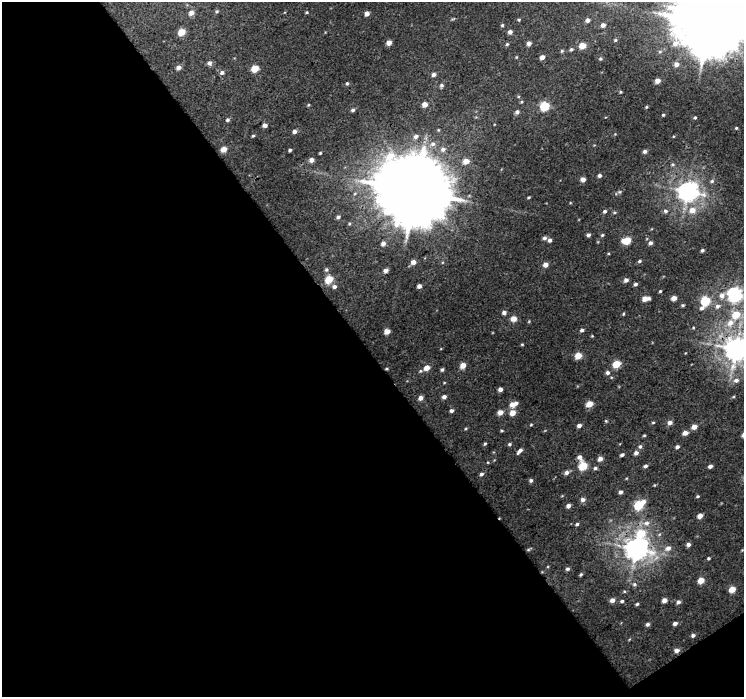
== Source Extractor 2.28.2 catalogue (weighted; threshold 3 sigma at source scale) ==
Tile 3 of 2 x 2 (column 1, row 2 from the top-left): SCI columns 1-742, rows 43-737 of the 1485 x 1470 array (HDU 1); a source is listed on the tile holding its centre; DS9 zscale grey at full resolution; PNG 746 x 699 px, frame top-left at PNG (2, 2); no overlay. Shown black and unused: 50% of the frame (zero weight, under 3 of 4 exposures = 1% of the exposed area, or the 3 px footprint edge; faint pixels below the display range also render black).
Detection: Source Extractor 2.28.2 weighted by HDU 2 'WHT'; one run over the whole footprint, this tile lists its part. Background 0.00963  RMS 0.0036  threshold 0.016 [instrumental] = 3 sigma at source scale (4.5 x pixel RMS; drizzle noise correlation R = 1.50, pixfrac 1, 0.0396/0.0396 arcsec/px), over >= 5 px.
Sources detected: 173; all 173 listed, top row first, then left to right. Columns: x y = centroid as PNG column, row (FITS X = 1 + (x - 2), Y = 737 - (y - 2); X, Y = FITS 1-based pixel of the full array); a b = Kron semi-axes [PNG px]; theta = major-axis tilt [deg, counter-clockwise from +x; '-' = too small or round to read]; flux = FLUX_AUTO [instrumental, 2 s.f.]
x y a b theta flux
217 11 5 4 - 0.53
307 12 5 4 - 0.4
191 13 5 5 - 2.4
367 13 4 4 - 2
519 20 5 4 - 0.41
587 20 5 4 - 1.4
709 23 10 7 35 2800
502 25 4 4 - 0.48
603 25 4 4 - 1.6
182 32 5 4 - 7.2
510 32 4 4 - 1.4
615 40 4 4 - 0.43
389 43 4 4 - 2.7
529 43 5 4 - 1.5
507 44 4 4 - 0.48
582 46 5 4 - 5.2
571 49 5 4 - 0.68
562 51 5 4 - 0.47
516 57 4 3 - 0.31
542 57 4 4 - 2
600 59 5 5 - 0.55
209 63 5 5 - 1.5
676 64 5 5 - 2
179 68 5 4 - 1.9
255 68 5 5 - 7
222 73 6 5 - 1.1
433 75 5 4 - 1.3
657 81 4 4 - 2.8
347 83 4 3 - 0.58
441 85 6 5 - 0.75
425 104 4 4 - 3.2
308 105 4 3 - 0.35
544 106 5 5 - 20
646 107 3 3 - 0.38
353 110 4 4 - 0.73
517 112 5 5 - 1.2
663 115 3 3 - 0.44
695 118 4 4 - 0.47
227 120 5 4 - 0.7
265 125 4 4 - 1.2
736 128 3 3 - 0.39
294 131 4 4 - 1.3
253 136 4 3 - 0.43
416 137 7 6 - 1.4
433 144 7 7 - 1.6
224 149 4 4 - 3.7
443 149 8 6 15 1.5
290 150 3 3 - 0.56
645 151 5 4 - 0.96
320 153 3 3 - 0.37
311 160 4 4 - 1.9
466 161 5 5 - 3.9
599 175 4 4 - 0.99
583 179 4 4 - 2.2
712 181 6 5 - 0.73
415 191 21 20 - 3700
687 191 7 7 - 240
529 197 4 3 - 0.39
692 210 8 7 - 3.7
605 211 5 4 - 0.75
665 211 6 6 - 0.98
338 217 5 5 - 0.99
588 235 4 4 - 1.1
602 235 5 4 - 0.45
544 238 4 4 - 0.99
550 240 4 4 - 1.2
627 241 6 5 - 9.5
383 243 5 4 - 1.8
650 243 5 5 - 1.1
702 250 4 4 - 0.74
639 261 5 4 - 0.57
413 262 5 4 - 2.4
545 265 4 4 - 2.3
326 270 6 6 - 0.77
386 271 5 4 - 1.4
329 279 5 5 - 11
626 280 4 4 - 1.4
635 284 4 4 - 0.92
419 286 4 4 - 1.6
334 287 6 5 - 1.2
660 291 3 3 - 0.45
735 294 6 6 - 100
722 295 9 7 33 2.5
674 298 4 4 - 2.9
645 299 6 4 4 4.1
705 301 5 5 - 20
682 305 4 3 - 0.48
718 306 7 6 - 1.5
702 308 6 5 - 1
504 313 4 4 - 1.5
623 314 4 4 - 0.35
736 315 6 6 - 8.5
513 319 5 4 - 3.8
529 321 5 3 - 0.28
730 323 14 9 40 4.8
693 328 4 3 - 0.33
582 330 5 4 - 0.72
387 331 4 4 - 3.4
522 344 4 3 - 0.31
736 349 9 8 - 400
578 356 5 4 - 6.5
616 364 5 4 - 9.9
463 365 4 4 - 3.9
427 368 5 5 - 3.7
386 369 4 2 - 0.34
442 370 4 3 - 0.69
607 373 5 5 - 1
736 380 8 6 4 1.6
500 389 4 4 - 1.6
444 397 5 4 - 1.2
733 397 5 3 - 0.34
420 398 5 4 - 1.9
513 404 9 5 21 3.6
589 404 5 4 - 5.6
451 411 4 4 - 0.92
500 412 5 4 - 2.9
512 413 5 4 - 4
653 422 5 3 - 0.36
670 422 6 5 - 1.5
531 425 4 3 - 0.31
579 426 4 4 - 1.4
694 427 5 4 - 2.6
466 428 5 3 - 0.34
501 431 3 3 - 0.4
685 433 5 4 - 2.3
644 435 4 3 - 0.35
485 444 4 3 - 0.43
509 444 4 4 - 0.61
640 447 6 5 - 0.77
677 447 4 4 - 0.93
520 451 7 4 46 1.3
636 453 4 4 - 1.5
622 455 4 3 - 0.83
580 457 6 5 - 1.8
600 459 4 4 - 2.2
583 466 5 5 - 13
645 466 5 4 - 0.83
710 466 4 4 - 1.1
595 468 5 4 - 0.68
567 472 6 5 - 1.4
481 474 5 4 - 0.88
531 480 4 4 - 0.81
620 492 5 4 - 0.93
698 496 4 3 - 0.43
583 500 5 5 - 1.4
643 502 5 5 - 1.6
638 505 6 5 - 17
568 506 4 4 - 1.6
700 516 4 4 - 2.7
646 523 10 9 - 2.3
577 524 5 4 - 0.67
641 533 11 9 -10 9.8
688 545 4 4 - 1.3
636 548 9 8 - 320
668 548 7 6 - 2.1
528 550 5 3 - 0.39
742 550 4 4 - 0.24
708 558 4 4 - 0.51
567 569 5 4 - 0.86
581 574 4 3 - 0.55
701 580 5 4 - 5.4
634 584 7 5 -13 0.84
732 589 5 4 - 6
624 591 5 4 - 0.4
612 600 5 4 - 2
664 600 4 4 - 2.3
622 601 5 4 - 0.62
678 602 5 4 - 1.1
637 604 4 3 - 0.53
675 623 4 4 - 1.3
647 624 4 4 - 0.94
693 635 4 4 - 1
677 650 5 4 - 1.7
Overlapping masked pixels (flux is a lower limit): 3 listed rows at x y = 415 191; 736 349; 386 369
Isophote crosses this tile's border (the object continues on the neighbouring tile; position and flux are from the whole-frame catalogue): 2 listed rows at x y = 735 294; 736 349